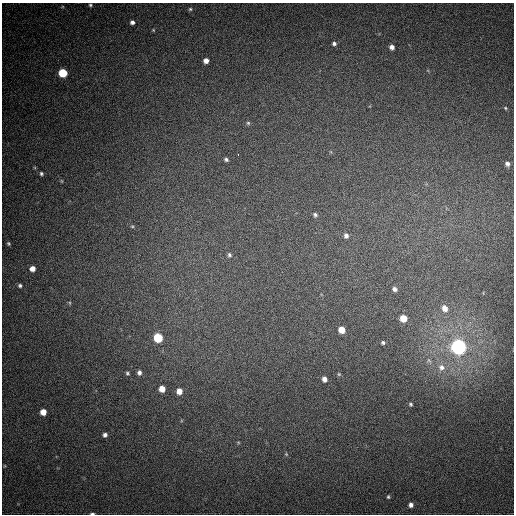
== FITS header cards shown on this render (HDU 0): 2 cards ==
NAXIS1  =                  512
NAXIS2  =                  512

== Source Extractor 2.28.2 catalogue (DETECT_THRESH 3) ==
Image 512 x 512 px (HDU 0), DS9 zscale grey, 1 PNG px = 1 image px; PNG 516 x 516 px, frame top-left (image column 1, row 512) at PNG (2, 3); no overlay
Background 513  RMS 15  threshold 43.6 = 3 sigma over >= 5 px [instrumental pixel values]
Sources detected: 44; all 44 listed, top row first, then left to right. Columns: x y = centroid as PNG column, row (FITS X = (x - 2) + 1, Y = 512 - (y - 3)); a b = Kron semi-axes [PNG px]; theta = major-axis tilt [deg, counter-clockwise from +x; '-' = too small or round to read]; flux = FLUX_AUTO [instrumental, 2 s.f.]
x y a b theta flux
90 5 5 4 - 1400
190 9 4 4 - 1300
132 22 5 5 - 3200
153 30 4 4 - 900
334 43 5 5 - 2500
392 47 5 4 - 4400
206 61 5 5 - 5800
63 73 6 5 - 40000
505 108 5 4 - 1200
248 123 5 5 - 1500
238 154 2 2 - 2300
226 160 5 4 - 2000
507 164 5 5 - 3300
41 174 5 4 - 1700
62 181 5 3 - 940
315 215 6 5 - 2000
132 226 5 3 - 1000
346 236 7 6 - 3400
8 243 5 5 - 1500
229 255 6 5 - 2400
32 269 5 5 - 6900
20 285 5 5 - 1900
395 289 5 4 - 3000
70 303 6 3 -71 1100
445 308 7 6 - 7500
403 318 5 5 - 16000
342 330 5 5 - 14000
158 338 6 6 - 50000
383 343 3 3 - 1500
458 347 6 6 - 540000
441 367 9 8 - 4600
127 373 5 4 - 1600
139 373 6 5 - 3400
339 374 6 5 - 1200
324 379 6 5 - 5300
162 389 5 5 - 12000
179 391 6 5 - 8900
410 404 4 3 - 1400
43 412 5 5 - 12000
105 435 5 5 - 3300
286 454 5 4 - 1100
388 497 4 3 - 1300
411 505 4 4 - 3600
92 514 4 2 - 1700
At the frame edge (FLAGS 8, measured only in part): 1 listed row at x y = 92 514